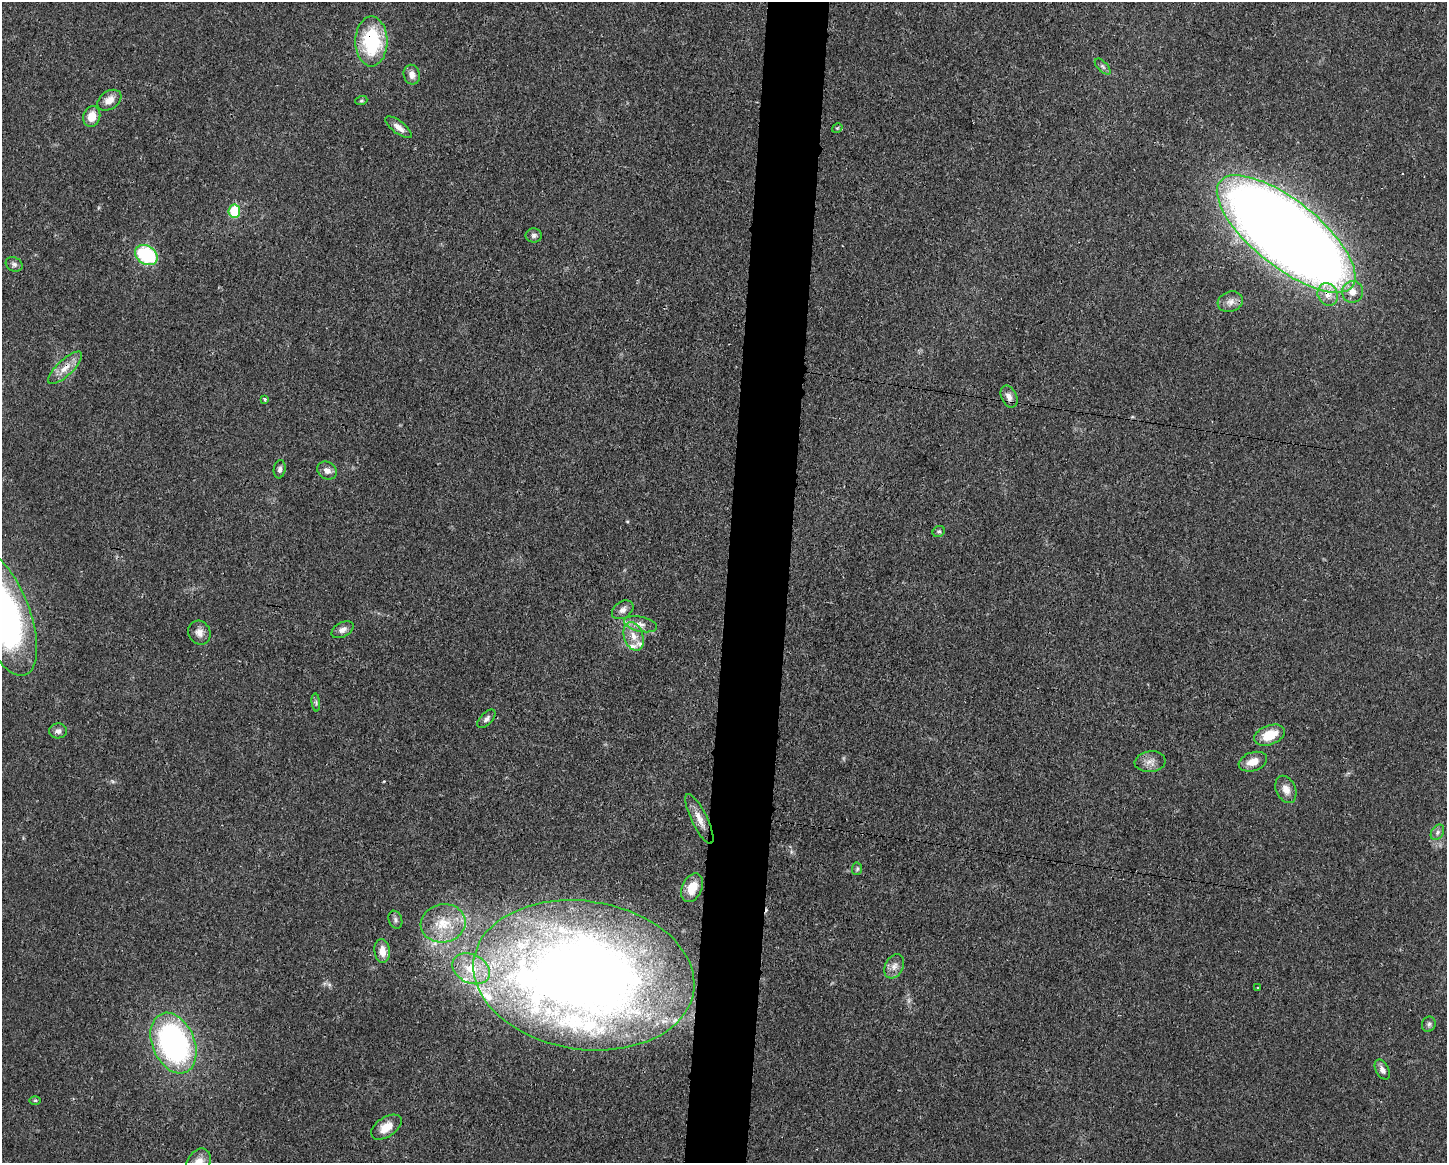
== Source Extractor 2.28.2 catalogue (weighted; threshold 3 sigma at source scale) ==
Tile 8 of 3 x 4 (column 2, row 3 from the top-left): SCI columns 1556-3000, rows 1169-2329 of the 4670 x 4657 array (HDU 1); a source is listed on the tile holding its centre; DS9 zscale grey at full resolution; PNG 1449 x 1165 px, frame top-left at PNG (2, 2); each listed source drawn as its Kron ellipse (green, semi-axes under 4 px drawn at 4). Shown black and unused: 4% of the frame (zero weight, under 3 of 4 exposures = <1% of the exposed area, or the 3 px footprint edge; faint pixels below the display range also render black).
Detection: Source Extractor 2.28.2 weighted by HDU 2 'WHT'; one run over the whole footprint, this tile lists its part. Background 0.0206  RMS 0.0023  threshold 0.0102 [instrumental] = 3 sigma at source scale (4.5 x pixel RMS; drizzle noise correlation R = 1.50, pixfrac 1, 0.05/0.05 arcsec/px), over >= 5 px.
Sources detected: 61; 1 inside a brighter object's white glare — neither listed nor drawn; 8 inside a brighter listed object's ellipse — not listed separately; the other 52 listed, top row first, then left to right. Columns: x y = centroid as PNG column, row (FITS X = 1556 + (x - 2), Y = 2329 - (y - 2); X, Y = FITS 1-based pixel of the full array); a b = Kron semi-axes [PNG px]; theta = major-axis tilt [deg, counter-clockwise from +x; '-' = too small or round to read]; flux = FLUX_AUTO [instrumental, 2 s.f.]
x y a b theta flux
371 41 25 16 90 17
1103 67 10 5 -45 0.6
412 75 10 8 -78 1.5
109 100 13 9 33 2
361 101 6 4 19 0.33
92 116 10 8 74 3
399 127 16 6 -37 1.6
837 128 6 4 32 0.23
234 211 6 6 - 9.9
1286 234 84 33 -39 490
534 235 8 7 - 0.68
146 255 12 9 -33 19
14 264 8 7 - 0.68
1352 292 11 10 - 2
1328 294 11 9 -63 2.1
1230 302 13 10 17 1.5
65 368 22 8 43 2.7
1009 397 11 7 -65 1.4
265 399 4 3 - 0.41
280 469 9 6 82 0.72
327 470 10 8 -31 1.4
939 531 6 5 - 0.44
623 610 12 8 34 1.3
2 613 66 27 -69 97
640 624 16 7 -12 1.8
343 630 12 7 30 1.2
199 633 12 11 - 1.5
634 636 15 9 -71 2.8
316 702 9 3 -85 0.47
486 719 11 6 46 0.82
58 731 9 7 4 0.92
1269 735 16 9 20 5.3
1150 762 15 10 7 1.8
1253 762 15 9 18 2.7
1286 789 14 9 -65 2
699 819 27 8 -64 2.7
1437 832 8 6 58 0.73
857 869 6 5 - 0.38
692 888 15 10 65 4.1
395 920 9 6 -68 0.73
443 923 22 19 11 7
382 951 12 7 -83 2.4
894 966 13 9 60 1.6
471 969 20 14 -27 5.6
584 975 111 74 -8 260
1258 988 3 3 - 0.37
1429 1024 8 6 68 0.66
173 1043 32 21 -67 57
1382 1069 11 6 -62 1.1
35 1100 6 4 1 0.28
386 1127 17 10 34 3.1
199 1162 15 11 57 2.6
Overlapping masked pixels (flux is a lower limit): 5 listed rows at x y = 371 41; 1286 234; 1328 294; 65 368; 584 975
Isophote crosses this tile's border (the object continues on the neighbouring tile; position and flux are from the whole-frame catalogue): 2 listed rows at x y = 2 613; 199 1162